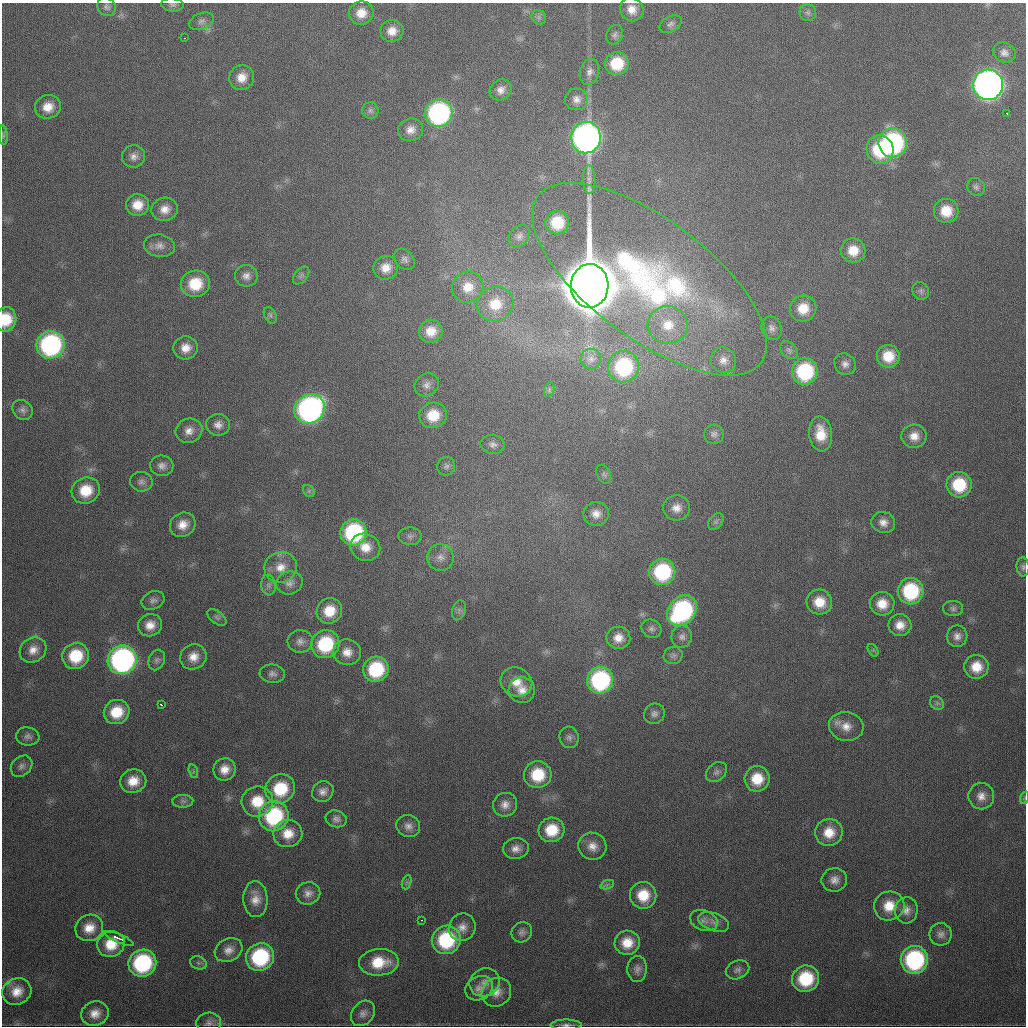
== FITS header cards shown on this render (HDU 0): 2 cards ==
NAXIS1  =                 1024
NAXIS2  =                 1024

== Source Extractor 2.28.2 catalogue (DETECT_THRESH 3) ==
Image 1024 x 1024 px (HDU 0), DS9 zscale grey, 1 PNG px = 1 image px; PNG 1028 x 1028 px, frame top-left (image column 1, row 1024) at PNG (2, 3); each listed source drawn as its Kron ellipse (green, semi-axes under 4 px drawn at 4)
Background 459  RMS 17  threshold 50.2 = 3 sigma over >= 5 px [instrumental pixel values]
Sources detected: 190; all 190 listed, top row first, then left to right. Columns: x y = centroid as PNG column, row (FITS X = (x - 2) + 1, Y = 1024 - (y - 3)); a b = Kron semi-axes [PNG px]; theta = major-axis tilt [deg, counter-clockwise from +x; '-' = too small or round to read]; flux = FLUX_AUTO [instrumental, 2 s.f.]
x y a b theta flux
172 5 11 6 -5 3.8e+03
107 7 10 8 -46 4.3e+03
632 9 12 11 - 1.3e+04
361 13 12 11 - 1.6e+04
808 13 8 8 - 3.9e+03
539 17 8 6 -45 3.6e+03
201 21 13 8 22 5.9e+03
671 24 12 7 29 4.4e+03
392 31 11 11 - 1.3e+04
615 35 10 8 62 4.1e+03
184 38 3 2 - 2.4e+03
1004 52 11 9 -23 6.6e+03
617 64 12 11 - 3.9e+04
589 72 13 9 74 7.1e+03
242 77 13 12 - 1.5e+04
988 85 15 15 - 8.6e+05
501 90 11 10 - 8.4e+03
576 99 11 11 - 7.8e+03
48 107 13 11 15 1.7e+04
370 110 8 8 - 3.9e+03
439 113 14 13 - 2.5e+05
1007 114 3 2 - 4.0e+03
410 130 13 11 18 1.0e+04
3 135 10 3 -86 2.3e+03
586 138 16 15 - 6.3e+05
893 143 14 14 - 2.3e+05
880 149 14 13 - 7.7e+04
134 156 11 11 - 7.9e+03
589 180 14 6 -88 6.8e+03
976 187 9 8 - 4.4e+03
137 205 11 11 - 1.9e+04
165 209 13 11 13 1.2e+04
946 211 12 12 - 2.7e+04
557 223 12 11 - 3.9e+04
519 236 12 9 58 6.0e+03
159 246 16 11 -8 8.7e+03
853 250 12 12 - 2.2e+04
404 259 12 8 -50 5.3e+03
386 268 12 11 - 1.5e+04
301 275 10 6 50 3.8e+03
246 276 11 10 - 7.9e+03
649 279 139 59 -37 4.8e+05
195 284 14 13 - 4.0e+04
590 286 22 19 88 9.2e+06
468 287 16 15 - 2.1e+04
921 291 9 8 - 3.9e+03
495 304 18 17 - 3.2e+04
803 308 13 13 - 2.4e+04
270 315 9 5 -61 3.1e+03
6 319 12 10 82 3.3e+04
668 325 20 19 - 3.3e+04
772 328 12 10 -66 6.4e+03
431 331 12 11 - 1.7e+04
50 345 14 13 - 2.2e+05
186 348 12 11 - 1.4e+04
789 350 10 7 -44 4.2e+03
888 356 11 11 - 2.6e+04
591 359 10 10 - 7.0e+03
723 360 13 12 - 1.1e+04
845 364 11 10 - 6.8e+03
623 367 16 15 - 1.1e+05
805 371 13 13 - 9.7e+04
427 385 13 11 37 7.5e+03
549 390 7 5 80 2.5e+03
310 409 16 14 40 4.1e+05
23 410 11 9 -42 5.7e+03
433 415 14 12 22 3.1e+04
218 425 12 11 - 8.5e+03
189 431 14 12 21 1.1e+04
714 434 9 9 - 4.9e+03
821 434 17 11 -84 2.7e+04
914 436 12 11 - 1.4e+04
493 444 12 9 -6 6.2e+03
162 466 11 10 - 7.2e+03
446 466 9 9 - 4.1e+03
604 474 10 6 -63 3.7e+03
141 482 11 9 -11 5.6e+03
959 485 12 12 - 5.3e+04
86 491 14 13 - 3.3e+04
309 491 7 5 -46 2.2e+03
677 508 13 12 - 1.2e+04
596 514 13 12 - 1.1e+04
716 522 9 6 49 3.2e+03
883 522 12 10 -14 9.6e+03
183 525 13 11 34 1.5e+04
354 532 13 13 - 1.4e+05
410 536 12 8 -5 5.8e+03
365 547 15 13 -21 2.0e+04
440 557 13 13 - 1.2e+04
281 567 16 15 - 1.9e+04
1023 567 9 6 -85 3.4e+03
662 572 13 13 - 1.0e+05
289 583 13 11 16 8.6e+03
268 585 10 7 -83 4.5e+03
911 591 13 13 - 9.3e+04
153 600 12 9 21 5.6e+03
819 602 13 12 - 2.4e+04
882 604 12 11 - 2.1e+04
953 609 10 7 -4 3.9e+03
459 610 10 6 72 4.1e+03
329 611 13 12 - 2.9e+04
682 611 17 13 48 2.0e+05
217 617 11 6 -37 3.8e+03
150 625 12 11 - 1.4e+04
900 625 11 11 - 1.4e+04
651 629 10 9 - 4.9e+03
957 636 11 10 - 7.7e+03
682 637 11 10 - 6.5e+03
618 638 12 11 - 1.3e+04
300 641 12 11 - 7.9e+03
325 644 14 13 - 8.2e+04
33 650 14 12 36 1.2e+04
873 650 7 4 -56 1.8e+03
347 652 14 13 - 1.4e+04
673 655 9 8 - 5.0e+03
76 656 13 13 - 4.7e+04
193 657 13 12 - 1.5e+04
122 660 15 14 - 3.5e+05
157 660 10 8 66 4.5e+03
976 667 12 12 - 2.3e+04
376 669 13 12 - 7.7e+04
272 674 12 9 -6 6.0e+03
600 680 13 13 - 1.6e+05
516 682 16 14 -27 1.8e+04
522 690 13 13 - 1.3e+04
937 703 7 6 - 3.2e+03
161 704 3 2 - 2.0e+03
117 712 13 12 - 3.4e+04
654 714 10 10 - 5.9e+03
846 726 17 14 -12 1.7e+04
28 736 12 9 -8 5.3e+03
569 737 11 9 -76 5.3e+03
21 766 12 9 44 5.5e+03
225 769 11 11 - 1.4e+04
193 771 7 4 -73 2.3e+03
716 772 12 8 39 5.1e+03
538 775 14 13 - 4.5e+04
757 779 13 12 - 3.1e+04
133 781 13 11 16 2.0e+04
280 789 15 14 - 5.3e+04
323 791 11 10 - 7.6e+03
981 796 13 13 - 1.2e+04
1024 798 6 4 71 1.7e+03
183 801 10 6 2 4.0e+03
257 801 16 15 - 3.4e+04
505 805 12 11 - 9.8e+03
274 816 15 14 - 1.2e+05
336 819 11 8 -14 5.4e+03
408 826 12 10 -26 8.1e+03
552 830 13 12 - 3.6e+04
829 832 14 13 - 2.3e+04
288 834 14 13 - 2.1e+04
592 846 14 13 - 1.3e+04
516 849 13 10 7 9.6e+03
834 880 13 12 - 9.8e+03
407 882 7 4 71 2.6e+03
607 885 7 4 19 2.4e+03
308 893 12 11 - 8.6e+03
643 895 13 13 - 3.2e+04
255 899 18 12 -86 1.5e+04
889 906 15 14 - 2.5e+04
906 910 13 11 82 9.5e+03
421 920 3 2 - 1.6e+03
704 921 14 10 -21 7.7e+03
714 922 16 9 -20 8.6e+03
462 927 14 13 - 1.2e+04
89 928 14 13 - 1.8e+04
522 932 11 9 38 5.3e+03
941 934 11 11 - 7.0e+03
119 938 16 3 -23 7.9e+03
446 940 15 14 - 9.5e+04
627 943 12 12 - 2.2e+04
111 944 14 12 23 2.7e+04
228 950 14 11 26 1.1e+04
260 957 14 13 - 1.1e+05
914 960 14 13 - 1.6e+05
379 962 20 13 4 3.7e+04
142 963 14 13 - 1.2e+05
198 963 8 6 -21 3.2e+03
637 969 13 10 88 6.6e+03
737 970 12 9 23 5.8e+03
806 979 14 13 - 6.2e+04
485 982 15 13 29 1.1e+04
479 988 14 11 27 9.1e+03
17 991 15 13 26 1.8e+04
496 992 15 14 - 1.3e+04
95 1013 14 12 19 1.4e+04
363 1013 14 10 53 7.7e+03
209 1023 12 10 4 6.6e+03
566 1025 15 5 1 4.9e+03
At the frame edge (FLAGS 8, measured only in part): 4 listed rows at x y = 172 5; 6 319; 1024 798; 566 1025